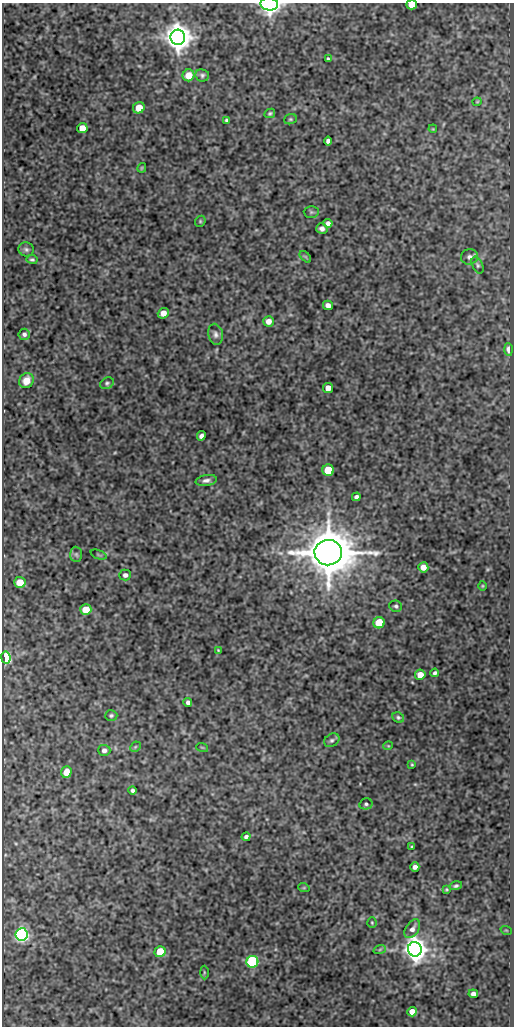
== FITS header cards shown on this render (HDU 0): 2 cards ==
NAXIS1  =                  512
NAXIS2  =                 1024

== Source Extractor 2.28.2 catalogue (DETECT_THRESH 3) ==
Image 512 x 1024 px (HDU 0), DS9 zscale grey, 1 PNG px = 1 image px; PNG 516 x 1028 px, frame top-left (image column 1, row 1024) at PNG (2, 3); each listed source drawn as its Kron ellipse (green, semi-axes under 4 px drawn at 4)
Background 295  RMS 0.77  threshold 2.3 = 3 sigma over >= 5 px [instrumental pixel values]
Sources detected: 80; all 80 listed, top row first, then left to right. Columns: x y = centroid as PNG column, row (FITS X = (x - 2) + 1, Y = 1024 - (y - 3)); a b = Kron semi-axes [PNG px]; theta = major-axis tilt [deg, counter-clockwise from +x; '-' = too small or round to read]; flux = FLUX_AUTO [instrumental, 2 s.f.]
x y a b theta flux
269 4 9 6 -3 15000
412 5 5 4 - 770
178 37 7 7 - 91000
328 59 4 3 - 75
188 75 6 5 - 800
202 75 7 6 - 120
477 102 4 4 - 51
139 108 6 5 - 880
270 113 5 4 - 86
290 119 6 5 - 82
226 120 3 3 - 80
82 128 5 5 - 740
433 129 4 3 - 39
328 141 4 4 - 140
142 168 5 3 - 57
311 212 7 6 - 96
200 221 6 5 - 68
328 223 4 4 - 180
322 229 5 5 - 180
26 249 8 7 - 130
305 257 7 4 -44 65
469 257 8 7 - 200
32 259 5 4 - 84
477 265 9 5 -64 110
328 305 5 4 - 260
163 313 5 5 - 490
268 321 5 5 - 370
24 334 5 5 - 140
216 334 10 7 -79 220
508 349 6 4 -87 310
26 381 8 7 - 580
107 383 7 5 28 100
328 388 5 5 - 440
201 436 4 4 - 190
328 470 5 5 - 2200
206 480 10 5 10 200
356 497 4 4 - 180
328 553 14 12 -2 230000
76 554 8 6 -88 120
98 555 8 2 -21 55
423 567 5 5 - 410
125 575 6 5 - 170
20 582 5 5 - 970
482 586 5 3 - 47
396 606 6 5 - 110
86 609 5 5 - 1000
379 623 5 5 - 1500
218 650 3 2 - 43
6 658 6 4 -80 6400
435 673 4 3 - 110
420 675 5 5 - 520
188 702 4 4 - 150
111 715 6 5 - 91
398 717 6 5 - 93
332 740 8 6 34 120
388 746 5 3 - 41
135 747 6 4 44 71
202 747 6 3 -19 47
104 750 6 5 - 190
412 764 3 3 - 50
66 772 6 5 - 610
133 790 4 3 - 120
366 804 6 5 - 110
246 837 4 4 - 130
412 847 4 3 - 59
415 867 5 4 - 200
456 886 6 4 15 100
304 888 6 3 -18 51
446 889 4 3 - 59
372 923 5 4 - 63
412 929 10 6 55 280
506 930 6 3 -18 47
22 934 6 6 - 15000
380 949 6 4 20 67
415 949 7 7 - 68000
160 952 5 5 - 1300
252 962 6 6 - 7700
204 972 7 3 -89 66
473 994 5 4 - 210
412 1012 5 4 - 690
At the frame edge (FLAGS 8, measured only in part): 2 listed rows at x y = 269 4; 412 5

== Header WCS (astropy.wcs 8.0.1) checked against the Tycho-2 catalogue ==
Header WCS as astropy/WCSLIB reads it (CRVAL/CRPIX/CD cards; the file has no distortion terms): RA---SIN/DEC--SIN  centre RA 01:00:54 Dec -01:01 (15.23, -1.01 deg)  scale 1 arcsec/px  FOV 8.5' x 17.1'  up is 0 deg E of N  parity normal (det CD < 0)
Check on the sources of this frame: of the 60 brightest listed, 5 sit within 1.6 arcsec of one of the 7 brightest Tycho-2 stars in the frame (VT <= 12.46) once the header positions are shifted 0.36 arcsec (0.33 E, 0.14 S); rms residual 0.52 arcsec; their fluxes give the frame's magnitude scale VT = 22.31 - 2.5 log10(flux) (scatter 0.36 mag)
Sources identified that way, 5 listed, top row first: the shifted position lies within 1.6 arcsec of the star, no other Tycho-2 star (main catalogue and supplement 1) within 3.2 arcsec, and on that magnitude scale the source's flux lands within +1.5 / -3 mag of the star's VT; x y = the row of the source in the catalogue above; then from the Tycho-2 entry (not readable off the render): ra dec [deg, ICRS J2000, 3 dp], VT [Tycho-2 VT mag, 2 dp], TYC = Tycho-2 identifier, HIP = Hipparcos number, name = IAU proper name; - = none
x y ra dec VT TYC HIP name
178 37 15.249 -0.879 10.27 4681-925-1 - -
328 553 15.207 -1.022 8.91 4681-1072-1 4735 -
6 658 15.297 -1.051 12.46 4681-728-1 - -
22 934 15.292 -1.128 11.39 4681-1820-1 - -
415 949 15.183 -1.132 10.72 4681-1928-1 - -